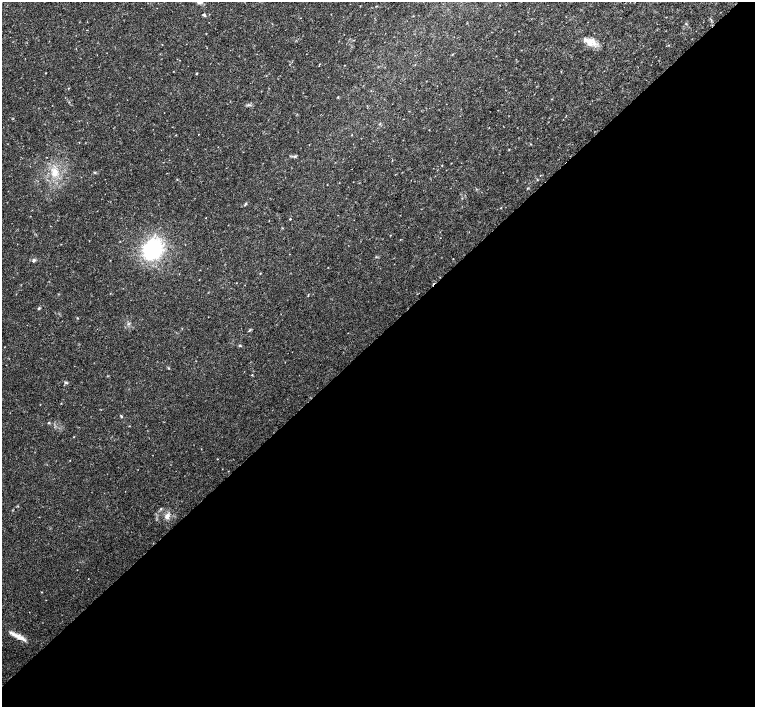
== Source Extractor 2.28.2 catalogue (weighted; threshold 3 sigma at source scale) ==
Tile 15 of 4 x 4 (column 3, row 4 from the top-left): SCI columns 3014-4518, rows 159-1567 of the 6033 x 6019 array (HDU 1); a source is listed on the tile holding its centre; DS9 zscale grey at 2 x 2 block average (1 PNG px = mean of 2 x 2 image px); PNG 757 x 709 px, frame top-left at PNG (2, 2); no overlay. Shown black and unused: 52% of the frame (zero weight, under 3 of 4 exposures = <1% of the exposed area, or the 3 px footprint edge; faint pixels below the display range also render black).
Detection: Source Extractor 2.28.2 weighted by HDU 2 'WHT'; one run over the whole footprint, this tile lists its part. Background 0.0374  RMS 0.0037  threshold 0.0167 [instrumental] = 3 sigma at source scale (4.5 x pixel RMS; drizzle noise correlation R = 1.50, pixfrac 1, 0.0396/0.0396 arcsec/px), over >= 5 px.
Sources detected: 26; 1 inside a brighter listed object's ellipse — not listed separately; the other 25 listed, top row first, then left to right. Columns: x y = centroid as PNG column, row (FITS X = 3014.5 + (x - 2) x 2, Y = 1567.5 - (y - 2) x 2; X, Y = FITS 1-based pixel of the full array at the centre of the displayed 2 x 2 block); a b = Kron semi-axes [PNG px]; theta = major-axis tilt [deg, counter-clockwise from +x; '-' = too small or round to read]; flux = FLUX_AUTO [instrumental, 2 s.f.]
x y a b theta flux
204 15 5 3 - 1.2
590 42 12 10 -49 8.4
45 73 2 2 - 0.39
197 73 2 2 - 0.71
338 97 3 2 - 0.68
552 99 3 2 - 0.36
198 134 2 2 - 0.29
352 135 2 2 - 0.34
509 149 2 2 - 0.46
295 156 3 3 - 0.93
55 172 11 6 -85 8.3
95 172 4 2 - 0.69
290 219 2 2 - 0.59
153 249 14 11 55 100
34 260 5 3 - 1.5
260 273 2 2 - 0.5
39 308 4 2 - 0.81
240 345 3 3 - 0.82
66 383 4 3 - 1
61 403 2 2 - 0.4
49 423 3 2 - 0.62
74 437 2 2 - 0.36
217 459 2 2 - 0.33
167 516 6 5 - 4.3
22 638 14 6 -21 6.2
Diffuse or blended objects may show on this block-average render without a row.